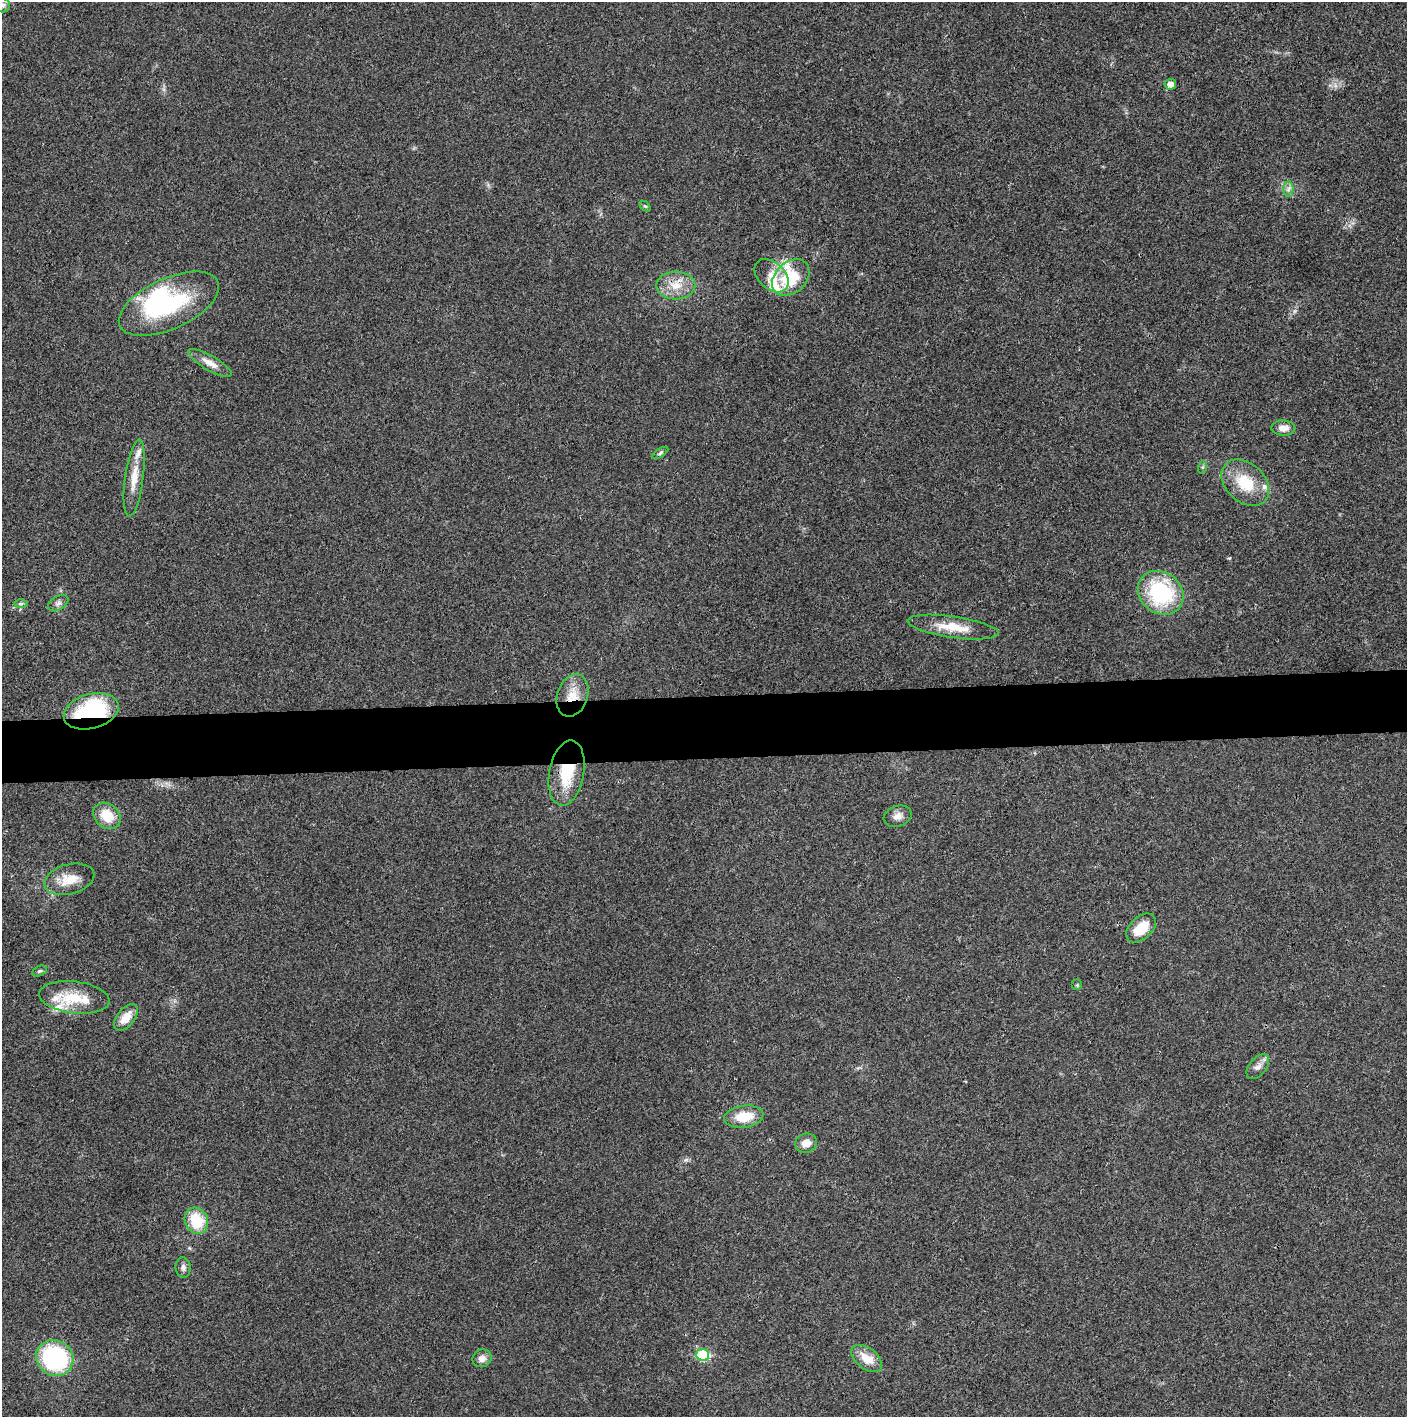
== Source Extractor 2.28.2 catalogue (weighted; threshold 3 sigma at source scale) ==
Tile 5 of 3 x 3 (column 2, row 2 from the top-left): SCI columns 1409-2813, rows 1416-2830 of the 4219 x 4245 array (HDU 1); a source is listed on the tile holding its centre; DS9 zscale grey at full resolution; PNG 1409 x 1419 px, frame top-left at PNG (2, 2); each listed source drawn as its Kron ellipse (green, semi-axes under 4 px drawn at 4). Shown black and unused: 4% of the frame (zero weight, under 3 of 4 exposures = <1% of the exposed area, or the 3 px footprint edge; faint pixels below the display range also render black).
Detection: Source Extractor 2.28.2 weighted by HDU 2 'WHT'; one run over the whole footprint, this tile lists its part. Background 0.0193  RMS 0.0041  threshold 0.0185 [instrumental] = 3 sigma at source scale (4.5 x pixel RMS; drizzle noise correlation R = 1.50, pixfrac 1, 0.05/0.05 arcsec/px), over >= 5 px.
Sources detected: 46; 1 inside a brighter object's white glare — neither listed nor drawn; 7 inside a brighter listed object's ellipse — not listed separately; the other 38 listed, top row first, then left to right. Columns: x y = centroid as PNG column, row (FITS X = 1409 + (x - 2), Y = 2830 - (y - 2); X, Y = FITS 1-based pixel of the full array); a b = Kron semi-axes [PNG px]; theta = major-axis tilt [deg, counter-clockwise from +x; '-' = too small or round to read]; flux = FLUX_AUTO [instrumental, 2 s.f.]
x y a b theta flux
2 5 8 7 - 1.6
1170 84 6 5 - 2.8
1288 189 7 5 88 1.3
645 206 6 4 -44 0.54
772 276 20 13 -44 6
791 277 21 15 43 18
676 285 19 14 1 7.4
169 304 54 25 24 41
210 363 24 7 -30 4.1
1283 428 12 7 -2 3.2
660 453 9 4 33 0.8
1203 467 6 4 71 0.56
134 478 39 9 82 7.6
1245 483 27 19 -43 15
1161 593 24 20 -38 37
58 603 11 6 32 1.5
21 604 7 4 1 0.67
953 627 46 10 -8 10
572 695 22 15 70 8
91 711 28 17 15 45
567 773 33 17 80 17
107 816 15 12 -41 9.4
898 816 14 10 20 2.9
69 879 25 15 15 8.2
1141 928 17 11 42 8.9
40 971 8 5 26 0.77
1077 985 5 5 - 0.53
74 997 35 16 -7 13
126 1018 15 8 52 6
1258 1067 14 8 50 2.6
744 1117 19 11 8 10
806 1143 11 9 14 3.9
196 1221 13 11 -64 15
183 1268 10 7 -85 1.6
703 1355 6 6 - 24
55 1358 19 17 -30 49
482 1358 9 9 - 2.5
867 1358 17 10 -38 7
Overlapping masked pixels (flux is a lower limit): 4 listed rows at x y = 676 285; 572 695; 91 711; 567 773
Isophote crosses this tile's border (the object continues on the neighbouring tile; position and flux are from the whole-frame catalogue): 1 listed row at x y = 2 5
Unlisted compact peaks at least as high as the median listed source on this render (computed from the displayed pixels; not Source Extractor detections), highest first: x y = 1229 558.